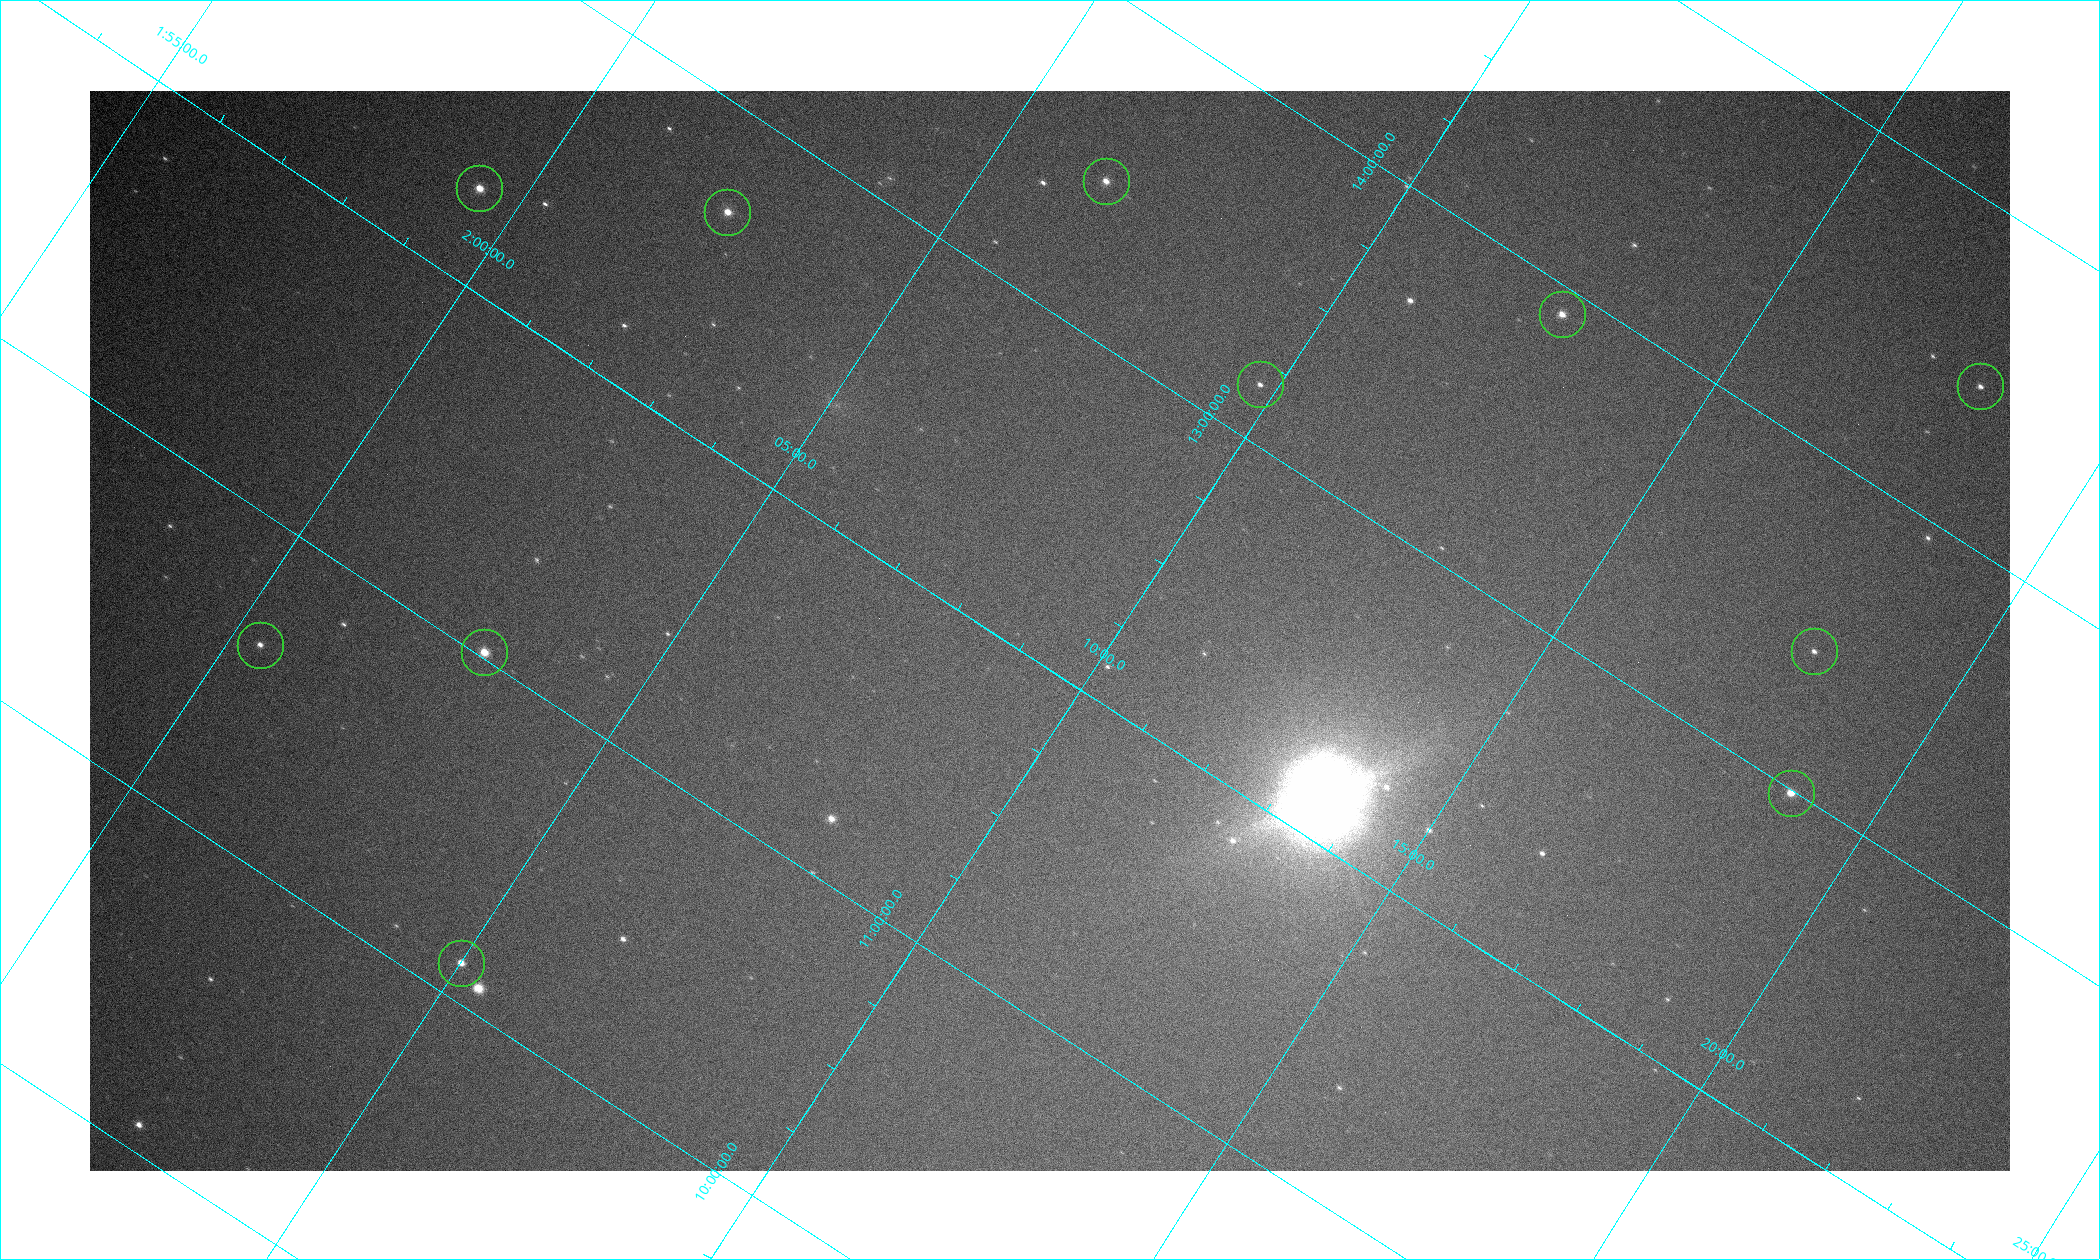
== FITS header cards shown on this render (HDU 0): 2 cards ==
NAXIS1  =                 1920
NAXIS2  =                 1080

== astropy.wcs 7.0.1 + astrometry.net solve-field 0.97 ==
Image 1920 x 1080 px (HDU 0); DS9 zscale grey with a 90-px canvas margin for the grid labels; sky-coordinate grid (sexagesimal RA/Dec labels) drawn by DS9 from the SOLVED WCS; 11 Tycho-2 reference stars matched to detected sources circled (green)
Header WCS: none
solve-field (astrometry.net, Tycho-2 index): SOLVED blind (the file carries no WCS)
Solved WCS: RA---TAN-SIP/DEC--TAN-SIP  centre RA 02:09:12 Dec +12:07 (32.30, +12.11 deg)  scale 12 arcsec/px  FOV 382.6' x 215.2'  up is -33 deg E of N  parity flipped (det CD > 0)
(file carries no celestial WCS; the grid is the blind solution)
Tycho-2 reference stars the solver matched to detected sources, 11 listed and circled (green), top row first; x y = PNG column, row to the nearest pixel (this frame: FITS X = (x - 90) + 1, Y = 1080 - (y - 91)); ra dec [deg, ICRS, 3 dp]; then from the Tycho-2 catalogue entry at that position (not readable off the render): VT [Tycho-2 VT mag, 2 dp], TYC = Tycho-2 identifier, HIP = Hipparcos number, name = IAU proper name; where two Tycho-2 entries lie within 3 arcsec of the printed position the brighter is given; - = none
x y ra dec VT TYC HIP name
1106 181 31.623 +13.462 7.26 636-880-1 9828 -
479 188 29.858 +12.295 6.10 626-754-1 9295 -
727 212 30.604 +12.685 6.99 629-1412-1 9517 -
1562 314 33.178 +13.918 7.25 636-28-1 10300 -
1260 384 32.444 +13.176 7.73 636-237-1 10094 -
1980 386 34.515 +14.467 7.72 637-1018-1 10727 -
260 645 30.095 +10.630 7.70 626-1289-1 9369 -
1814 651 34.525 +13.430 7.86 637-948-1 10730 -
484 652 30.740 +11.019 6.67 633-356-1 9569 -
1791 793 34.717 +12.992 7.01 637-807-1 10784 -
461 963 31.252 +10.116 7.14 633-745-1 9718 -